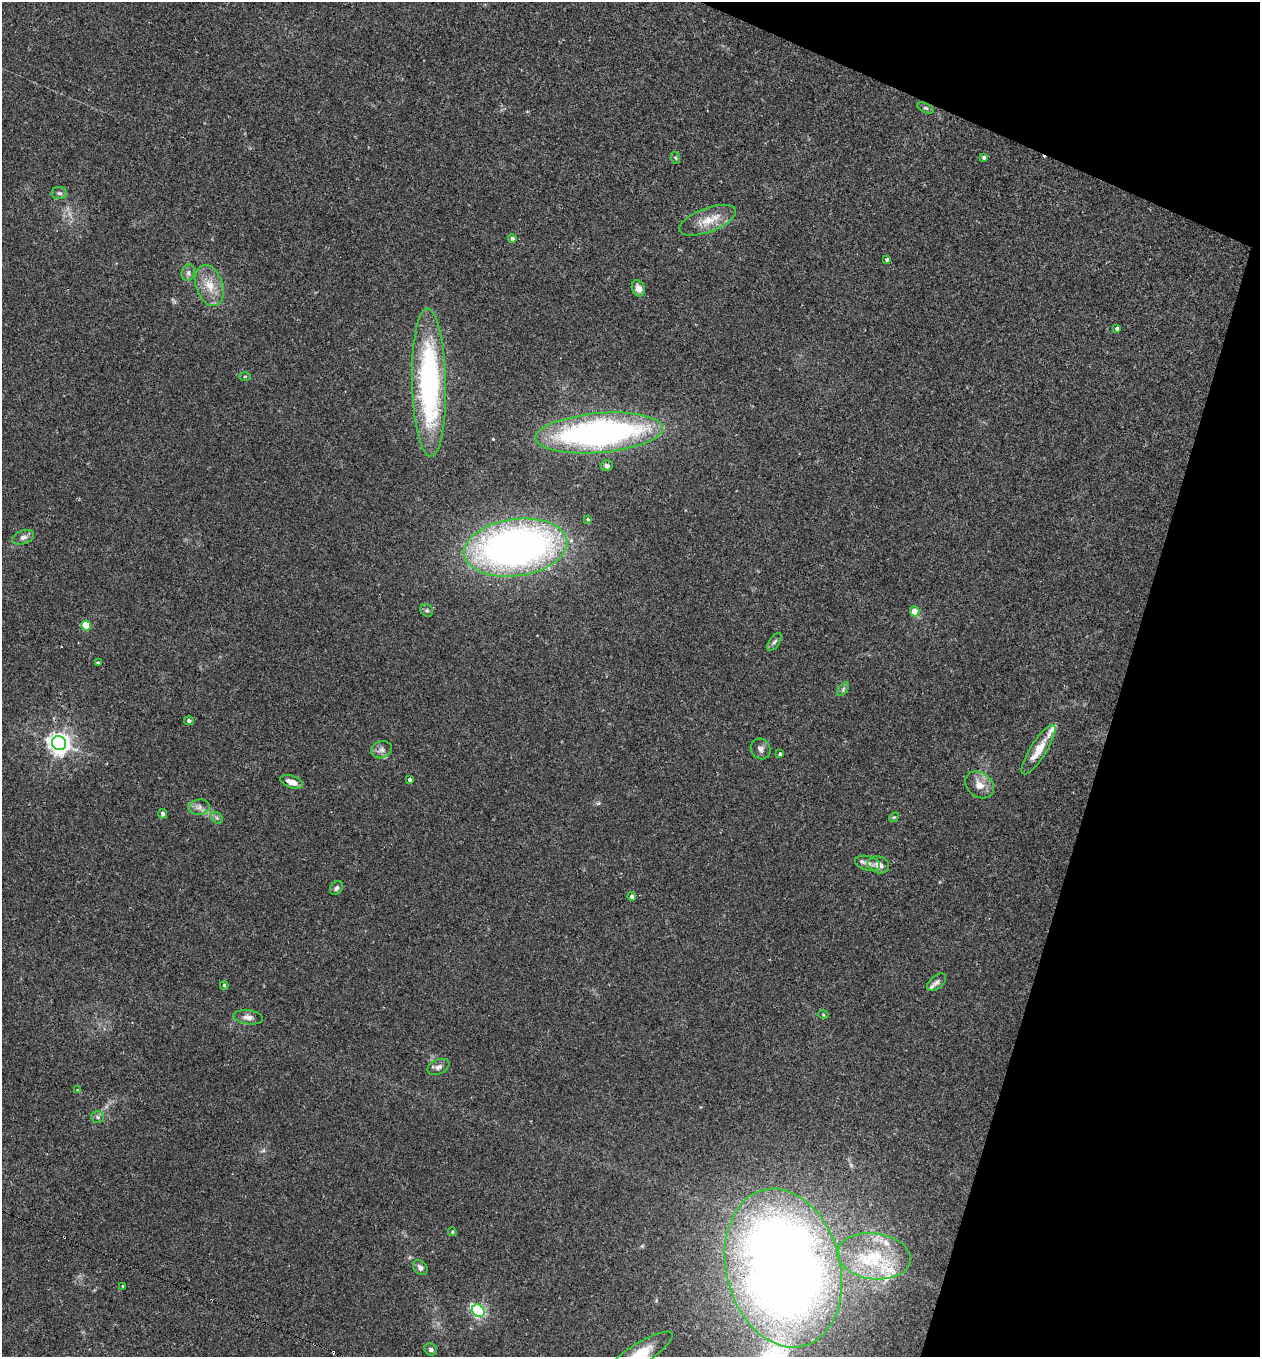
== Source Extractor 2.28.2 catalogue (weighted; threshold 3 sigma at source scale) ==
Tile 8 of 4 x 4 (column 4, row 2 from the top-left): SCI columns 3918-5175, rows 2714-4068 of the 5479 x 5487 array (HDU 1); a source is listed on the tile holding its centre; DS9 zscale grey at full resolution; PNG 1262 x 1359 px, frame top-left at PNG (2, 2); each listed source drawn as its Kron ellipse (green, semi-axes under 4 px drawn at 4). Shown black and unused: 15% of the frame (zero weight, under 2 of 3 exposures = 1% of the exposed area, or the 3 px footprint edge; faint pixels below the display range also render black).
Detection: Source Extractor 2.28.2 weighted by HDU 2 'WHT'; one run over the whole footprint, this tile lists its part. Background 0.0303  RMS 0.005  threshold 0.0227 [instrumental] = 3 sigma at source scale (4.5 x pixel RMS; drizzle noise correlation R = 1.50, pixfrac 1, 0.05/0.05 arcsec/px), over >= 5 px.
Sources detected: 63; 2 cosmic-ray / hot-pixel residue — neither listed nor drawn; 5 inside a brighter listed object's ellipse — not listed separately; the other 56 listed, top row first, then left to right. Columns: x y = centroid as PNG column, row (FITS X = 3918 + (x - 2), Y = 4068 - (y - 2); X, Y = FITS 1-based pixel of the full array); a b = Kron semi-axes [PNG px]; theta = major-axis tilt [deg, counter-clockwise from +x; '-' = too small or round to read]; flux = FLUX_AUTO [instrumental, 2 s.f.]
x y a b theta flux
926 108 8 4 -26 0.83
984 157 4 4 - 1.3
676 158 6 3 -70 0.61
59 193 7 6 - 1.3
708 220 30 12 20 9.2
512 239 4 4 - 1.7
887 260 4 3 - 1.3
188 273 8 6 76 1.6
210 285 21 13 -70 9.2
638 288 8 6 -65 3.3
1117 328 4 3 - 1.5
245 376 5 4 - 0.58
429 383 74 17 -89 100
599 433 64 20 5 180
607 466 6 5 - 1.6
588 519 3 3 - 1.2
23 537 11 6 20 2.2
516 548 52 28 8 260
427 610 7 5 -42 0.96
915 611 5 4 - 9.6
86 625 5 4 - 15
774 642 10 5 55 1.4
98 663 4 3 - 1.7
843 689 8 4 54 0.91
189 721 5 4 - 1.2
59 743 7 7 - 330
761 749 11 9 -60 2.1
382 750 10 8 20 2.4
1039 750 29 8 58 9.2
780 754 4 4 - 1.3
410 780 4 3 - 1.5
291 782 12 6 -19 4.2
979 785 15 12 -37 5.5
199 807 10 7 7 2.4
163 814 5 4 - 1.2
894 817 5 4 - 0.59
217 818 6 5 - 1
868 863 13 7 -15 2.8
878 865 11 8 -17 3.7
336 888 7 5 51 1.3
632 896 4 4 - 2
937 982 11 6 39 1.7
224 985 4 3 - 0.71
823 1014 5 3 - 0.43
248 1017 15 7 -8 2.8
438 1067 11 7 25 2.1
77 1090 4 3 - 0.62
97 1117 6 6 - 1.1
452 1232 4 3 - 0.6
874 1256 37 23 -7 29
420 1268 8 6 -49 1.8
783 1268 81 57 -75 610
123 1286 3 3 - 0.75
478 1311 7 5 -45 97
431 1350 6 5 - 1.1
637 1356 42 11 33 17
Isophote crosses this tile's border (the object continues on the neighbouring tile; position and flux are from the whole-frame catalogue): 2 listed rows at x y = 783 1268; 637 1356